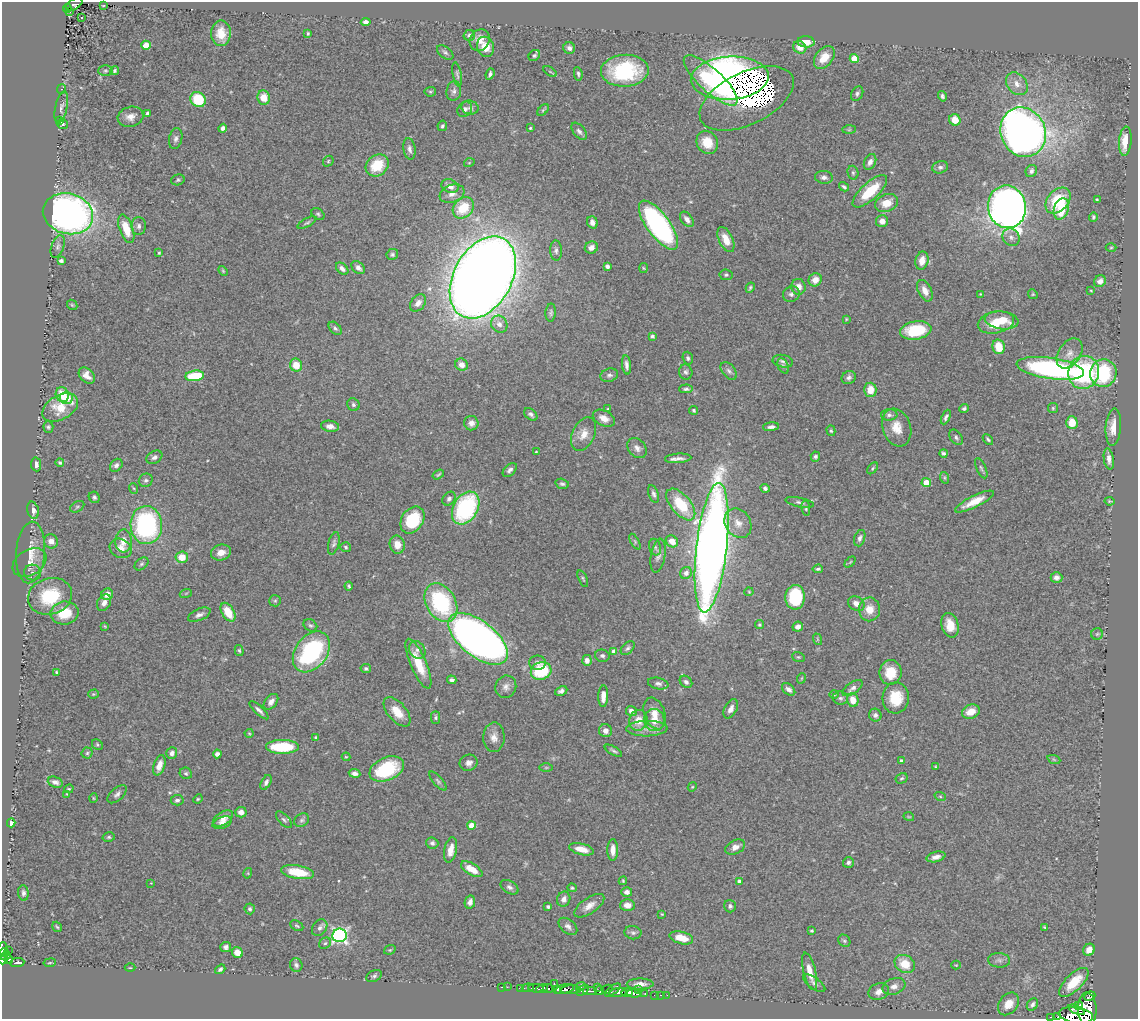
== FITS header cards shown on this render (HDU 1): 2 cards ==
NAXIS1  =                 1136
NAXIS2  =                 1017

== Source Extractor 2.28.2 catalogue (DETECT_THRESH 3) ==
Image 1136 x 1017 px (HDU 1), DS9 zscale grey, 1 PNG px = 1 image px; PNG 1140 x 1021 px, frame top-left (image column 1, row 1017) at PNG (2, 2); each listed source drawn as its Kron ellipse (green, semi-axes under 4 px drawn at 4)
Background 0.648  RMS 0.039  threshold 0.118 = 3 sigma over >= 5 px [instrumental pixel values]
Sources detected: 419; all 419 listed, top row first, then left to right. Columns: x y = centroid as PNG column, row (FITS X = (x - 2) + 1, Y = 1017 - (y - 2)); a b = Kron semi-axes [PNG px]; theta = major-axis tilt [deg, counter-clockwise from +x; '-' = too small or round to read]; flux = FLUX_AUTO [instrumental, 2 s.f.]
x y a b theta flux
74 4 9 5 32 53
103 6 3 2 - 1.8
67 8 4 3 - 19
70 11 4 3 - 16
82 18 2 2 - 2.4
366 22 5 4 - 9.7
221 33 13 10 90 36
308 33 4 3 - 3.4
469 35 5 5 - 9.2
480 40 11 9 61 26
806 42 8 5 -5 37
146 45 4 4 - 62
485 47 10 8 -70 34
800 47 7 6 - 22
569 48 6 6 - 9.8
445 52 9 5 -37 6.6
534 55 6 5 - 4.9
824 57 13 8 51 44
854 59 4 4 - 56
105 71 7 5 -1 5
115 71 4 3 - 4.8
625 71 24 16 3 210
550 72 7 3 -32 3.4
457 74 12 3 -79 5.8
490 74 5 3 - 6
578 74 7 4 -81 4.9
730 78 39 21 3 2100
711 80 35 11 -43 200
1017 84 12 9 -51 23
61 89 5 4 - 3.7
454 91 10 7 83 9.5
430 92 6 5 - 3.9
857 94 8 5 63 7.2
942 96 5 4 - 5.5
264 97 7 6 - 40
747 98 51 26 26 1300
198 100 8 7 - 120
61 107 16 6 78 12
470 108 8 7 - 7.6
465 109 8 6 50 8
543 110 7 4 46 3.4
148 113 4 3 - 9.2
130 117 13 10 15 21
955 120 6 5 - 37
60 121 4 3 - 3.4
63 124 5 5 - 5
442 126 5 4 - 5.3
223 128 4 4 - 8.8
530 128 4 4 - 3.2
849 130 7 4 1 4.1
579 131 10 5 -51 8.5
1023 132 25 22 -65 1900
176 139 10 6 77 9.3
1125 141 14 6 85 39
707 142 12 10 -57 51
409 149 11 6 -81 11
328 161 6 4 48 3.8
870 162 8 5 64 14
469 163 5 3 - 2.3
377 165 12 10 38 84
940 167 8 6 15 7.7
1031 171 6 5 - 8.3
853 173 7 5 -75 5.8
824 177 9 6 -7 10
178 180 7 5 18 4.5
450 186 9 6 -25 21
844 187 5 3 - 5.4
870 191 22 8 42 95
452 194 13 8 21 20
1058 200 15 10 47 100
1097 200 3 2 - 2.7
887 203 12 8 24 40
1007 207 21 19 -80 2000
463 208 12 9 47 80
1061 209 11 7 72 75
68 214 25 20 -15 1200
318 214 7 5 -35 5
1093 217 4 4 - 4.4
687 219 9 5 -52 14
882 221 6 6 - 16
592 222 6 5 - 12
307 223 10 3 28 4.8
658 225 29 11 -54 600
139 226 9 7 -90 11
126 229 15 6 -70 60
1011 237 9 8 - 12
726 240 13 7 -65 37
58 247 12 6 70 9.5
591 247 6 6 - 14
1111 247 5 3 - 2.7
556 250 10 6 -88 8.3
159 253 3 3 - 3.1
392 254 6 5 - 5.6
61 261 4 3 - 8.6
922 261 9 6 76 28
607 266 4 4 - 10
358 268 7 5 -45 12
643 268 5 3 - 2.5
342 269 7 4 -44 12
223 271 6 3 -46 2.9
726 275 6 5 - 5.3
483 277 44 29 62 6300
815 280 7 6 - 23
1100 281 6 5 - 11
798 287 8 7 - 19
750 288 5 3 - 4.5
925 291 11 6 -64 21
1091 291 3 2 - 1.9
791 294 8 7 - 8.4
980 294 3 3 - 2
1033 294 5 4 - 3
418 303 9 7 50 17
72 305 6 4 -43 3.4
551 313 9 5 87 5.9
846 319 3 3 - 2.2
1002 320 17 9 -7 55
996 322 18 10 11 81
499 324 9 8 - 17
335 328 8 5 -47 6.2
916 330 15 9 9 120
652 336 4 3 - 7.1
999 347 7 6 - 58
1069 353 16 11 56 28
688 358 6 5 - 4.9
783 361 10 6 -11 8.6
296 365 6 6 - 42
462 365 6 6 - 20
626 365 9 4 -83 11
783 366 8 5 -63 5.9
1050 368 34 10 -8 570
729 371 10 6 -50 8.7
686 372 7 6 - 7.8
1084 372 16 15 - 280
1103 373 14 13 - 190
87 375 9 6 -47 21
609 375 9 6 17 8
195 376 9 5 7 120
849 378 7 6 - 8.5
686 389 7 4 3 6.2
870 390 7 6 - 32
62 395 7 6 - 48
66 398 6 6 - 42
353 405 6 6 - 6.1
60 408 19 12 29 78
964 408 4 4 - 5.5
1053 408 5 5 - 3.6
608 409 3 3 - 2.7
694 410 4 4 - 4.4
531 414 7 5 -40 7.3
889 415 8 5 3 7.7
946 417 8 4 65 7.2
604 418 12 7 -28 22
471 423 7 7 - 14
1072 423 6 5 - 45
330 426 9 5 -8 14
48 427 5 5 - 5.3
771 427 8 4 5 8.6
897 427 19 14 -71 42
1113 427 19 7 86 33
831 431 5 4 - 4.1
584 434 18 11 64 30
956 437 9 5 -56 6.9
988 439 6 3 -44 4.7
637 448 11 8 -50 14
536 452 3 3 - 2.3
944 453 4 3 - 5.6
154 457 8 6 31 9.8
815 457 5 4 - 5.6
678 458 13 4 3 13
1109 459 11 5 -81 14
60 463 4 4 - 6.5
36 464 7 5 -81 12
116 465 7 5 46 9
873 468 7 4 50 4.1
981 468 11 4 -66 6.3
510 470 8 5 44 9.2
438 475 6 3 34 3.9
945 478 6 4 -71 3.2
146 480 7 6 - 7.2
926 483 5 4 - 64
562 484 7 5 -16 6.1
133 488 5 3 - 2.7
765 488 4 4 - 6.1
654 494 9 5 -69 7.5
94 497 6 5 - 5.7
449 499 7 6 - 10
1109 501 5 3 - 2.6
800 502 14 4 -12 8.2
974 502 21 6 26 42
681 504 19 10 -50 110
77 507 8 5 30 5.2
466 508 18 12 60 330
806 508 7 4 -80 4.6
33 510 8 5 -75 14
412 520 15 10 55 130
738 523 15 12 -58 31
146 525 19 16 -89 400
860 538 8 5 72 8.2
51 541 7 7 - 20
123 541 11 8 88 26
672 541 6 5 - 25
635 542 8 4 -60 4.8
334 543 11 5 75 7.8
397 545 9 7 -77 28
346 547 5 5 - 5.2
655 547 8 6 -74 5.7
121 548 11 9 -25 23
712 548 65 15 83 3900
30 552 31 14 86 65
221 552 10 8 15 26
658 556 17 7 80 13
182 557 6 5 - 44
850 562 6 4 45 2.9
29 563 18 12 32 33
142 564 8 5 41 5.6
818 569 5 3 - 4.9
33 572 8 8 - 12
686 573 6 5 - 14
1056 577 6 5 - 10
583 579 9 3 -67 3.8
349 586 4 3 - 4.3
749 592 4 4 - 2.8
186 593 6 4 19 3.1
107 594 6 5 - 25
50 596 22 18 17 150
795 597 12 10 87 160
275 601 6 5 - 4.8
104 603 9 6 61 15
441 603 21 14 -60 270
856 604 9 7 -30 18
869 609 12 10 88 35
228 612 10 6 -60 55
64 613 14 11 10 72
199 615 12 6 23 11
310 625 7 5 -32 5.9
760 625 4 4 - 4.1
950 625 12 8 -76 39
105 626 4 3 - 2.6
798 627 5 5 - 14
1097 634 6 5 - 4.2
478 639 35 17 -38 1900
817 639 6 3 -72 3
628 648 8 5 45 6.7
239 650 5 4 - 4.1
417 650 9 7 -53 13
614 651 4 4 - 19
311 652 22 16 53 340
602 656 7 6 - 6.1
798 657 6 5 - 4
587 660 5 4 - 12
537 663 8 7 - 9.3
418 664 27 8 -67 68
366 669 5 4 - 5.1
541 671 10 8 23 130
57 672 3 3 - 3
890 672 12 11 - 56
802 678 5 3 - 2.4
452 680 5 4 - 7.9
686 682 7 5 -43 8.2
658 684 10 5 -11 8.5
506 687 11 10 - 16
853 688 11 5 36 11
789 689 8 5 -40 10
561 691 6 4 26 8.7
93 694 5 4 - 3.2
834 694 5 4 - 3.1
603 696 11 5 88 21
840 698 8 6 -11 7.1
896 698 15 13 86 67
853 700 7 5 -75 31
271 702 9 5 50 14
731 709 10 6 62 13
259 710 12 4 -43 9.1
631 711 5 5 - 15
397 712 17 9 -50 41
971 712 9 7 20 31
655 713 16 10 -70 30
875 715 6 6 - 8
436 717 6 4 -89 4.9
638 720 10 9 - 38
654 720 11 10 - 37
647 729 20 7 1 24
605 731 7 6 - 15
249 733 4 4 - 2.8
316 737 4 3 - 3.7
494 737 15 11 88 22
97 745 6 5 - 3.8
282 747 16 7 0 140
613 751 10 3 -29 5.4
87 753 5 5 - 4.2
172 753 6 5 - 11
217 754 4 4 - 11
346 757 4 4 - 2.6
1054 760 6 4 -20 4.1
901 761 4 3 - 8.3
469 763 9 8 - 14
159 765 10 5 72 23
546 767 6 4 0 3.8
936 767 3 3 - 2.6
387 769 18 11 24 170
186 773 6 5 - 4.9
355 773 6 4 -9 10
902 778 6 5 - 4.5
438 781 12 4 -49 6.2
55 782 8 5 -21 9.8
266 782 8 4 62 8.3
692 787 5 3 - 2.6
69 789 5 3 - 3.1
67 794 4 2 - 1.6
117 794 11 6 42 9.7
940 796 6 3 -20 3.4
93 798 5 3 - 2.5
198 799 5 4 - 3.3
177 800 6 5 - 6.5
241 812 6 5 - 17
909 817 5 3 - 2.2
223 818 11 6 33 20
284 820 10 5 -47 6.8
302 820 8 6 31 6.8
11 823 4 4 - 7.1
222 823 10 5 20 13
471 825 4 4 - 38
109 837 6 4 14 4.4
432 843 6 5 - 6.9
735 847 10 6 27 17
581 849 12 5 -14 35
451 850 13 6 79 25
613 850 11 5 89 23
936 857 9 5 14 14
848 862 5 5 - 7.1
472 869 12 5 -31 37
297 872 17 6 -10 81
248 873 5 3 - 2.2
623 881 4 3 - 3.3
739 881 4 4 - 8.8
151 883 3 2 - 1.6
510 887 10 6 -30 8.7
572 888 4 4 - 3.7
627 892 5 5 - 12
23 893 8 5 -84 7.8
564 899 7 6 - 13
470 902 6 5 - 14
627 905 7 6 - 21
589 906 17 7 35 23
730 906 6 5 - 6.1
548 907 3 3 - 5
250 909 5 5 - 5.6
662 914 3 3 - 2.5
297 926 7 4 -31 4.4
568 926 11 7 -40 11
57 927 5 3 - 3.3
1045 927 4 3 - 3.1
320 928 9 7 53 9.8
811 931 3 3 - 4.5
633 933 8 6 -9 7.3
340 935 7 7 - 690
681 938 12 6 -15 38
844 941 7 5 -44 5.5
325 943 6 5 - 5.7
226 947 5 5 - 7.5
2 949 6 4 88 60
390 950 6 4 20 3.2
1089 950 6 5 - 25
9 951 2 2 - 3.7
3 952 5 3 - 82
237 952 6 5 - 20
6 956 5 4 - 200
3 960 5 3 - 130
9 960 4 3 - 82
999 960 11 7 -4 11
17 962 7 4 5 120
50 963 6 3 9 2.9
905 964 10 8 -33 60
296 965 7 6 - 7.2
956 965 4 4 - 2.5
130 968 5 3 - 2.3
220 969 5 4 - 6.9
810 971 19 6 -76 35
374 976 8 5 26 6.5
1074 982 19 8 44 66
554 983 2 2 - 160
814 983 13 5 -36 9
640 984 13 5 0 17
581 986 5 3 - 39
894 986 12 8 20 17
501 987 3 2 - 7.4
507 987 3 2 - 3.9
597 987 3 2 - 48
521 988 3 2 - 30
528 988 6 3 4 24
536 988 8 2 -2 43
542 989 6 3 13 130
548 989 5 3 - 170
565 989 9 4 12 280
607 989 5 4 - 79
638 989 3 2 - 47
557 990 4 3 - 130
571 990 10 3 2 210
582 990 7 4 32 180
600 990 4 3 - 160
613 990 9 2 36 120
590 991 7 2 0 120
618 992 9 4 7 290
627 992 5 3 - 310
879 992 10 8 22 18
634 993 7 3 -4 84
645 994 3 2 - 8.2
654 995 2 2 - 7
660 995 3 2 - 15
667 995 2 2 - 8.2
1090 996 6 4 24 380
1008 1004 12 9 52 40
1032 1004 7 5 55 8.3
1079 1006 4 3 - 260
1077 1010 9 3 -23 550
1087 1010 17 9 -89 2800
1076 1015 17 8 -8 2100
1051 1017 3 2 - 22
1058 1017 3 2 - 52
At the frame edge (FLAGS 8, measured only in part): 6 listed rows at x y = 2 949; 3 952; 3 960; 1076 1015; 1051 1017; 1058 1017